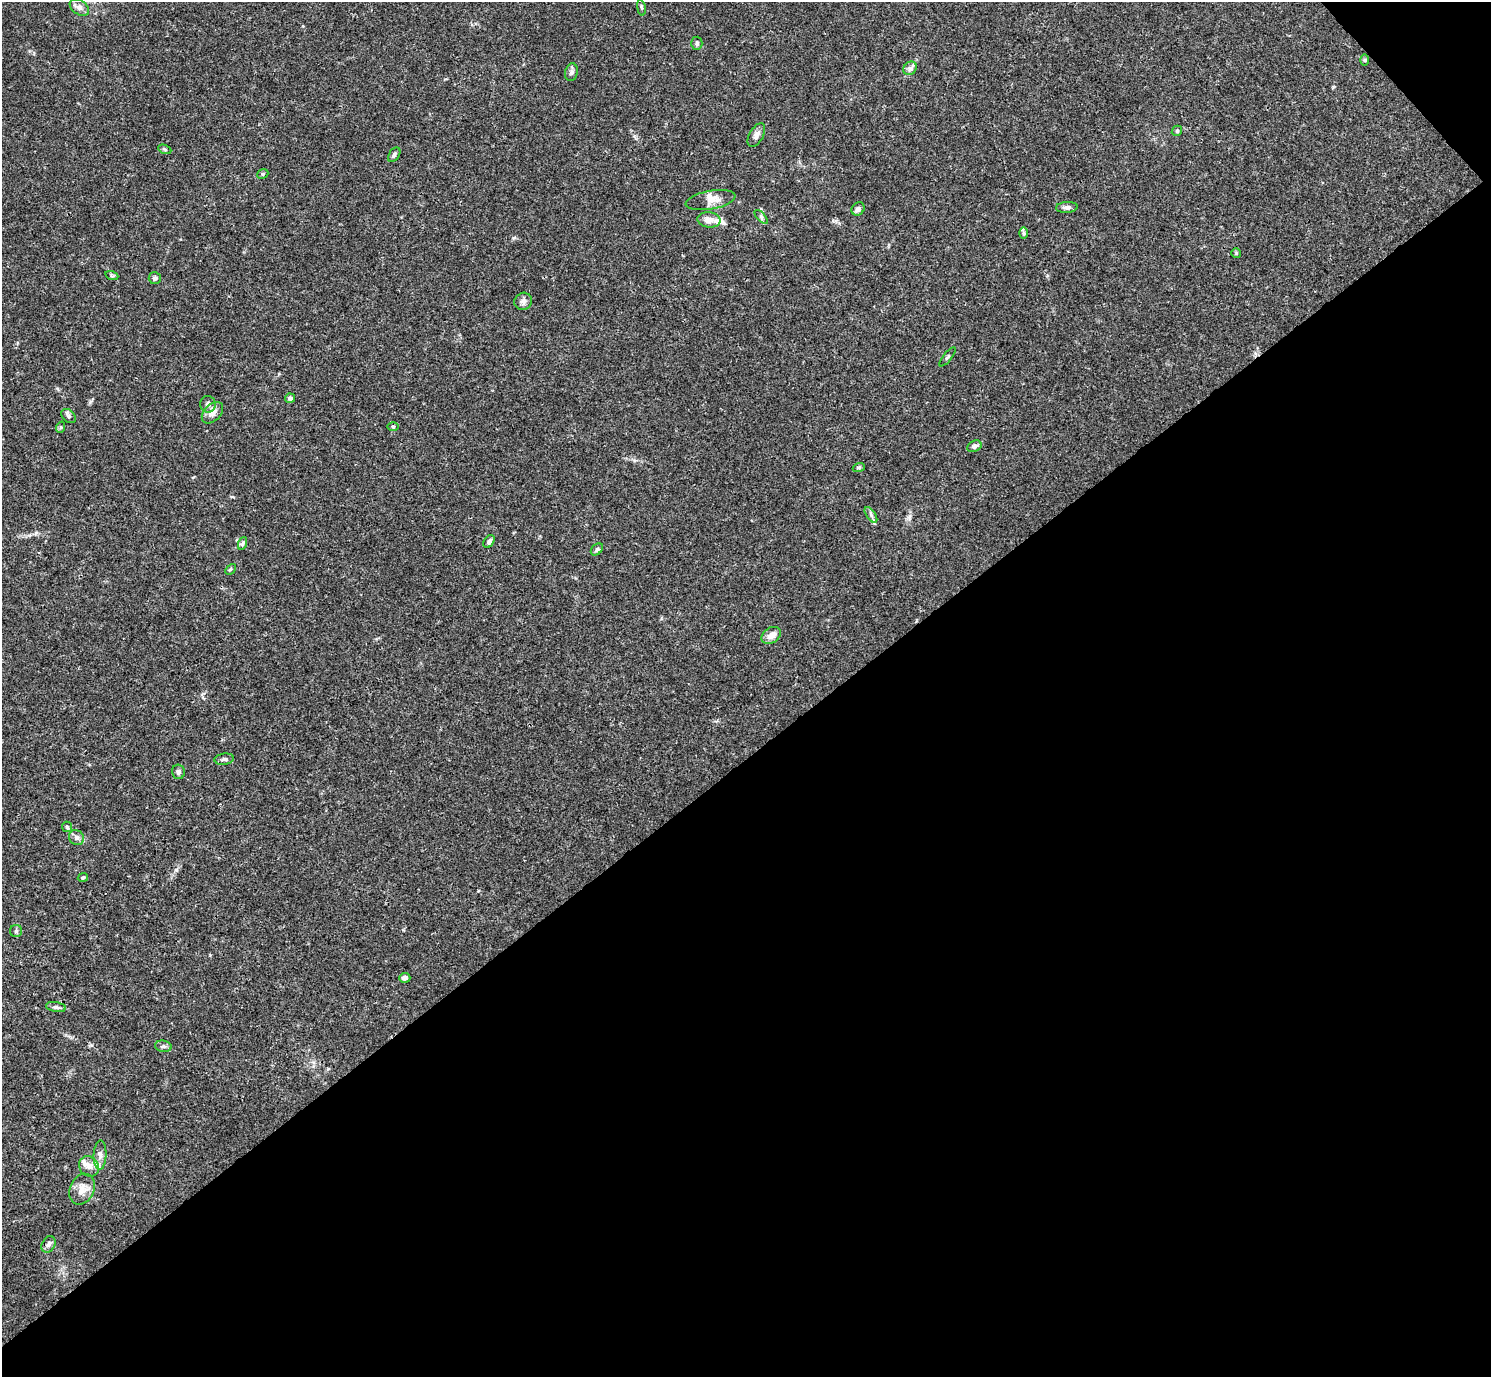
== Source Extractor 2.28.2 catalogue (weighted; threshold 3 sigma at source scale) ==
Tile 12 of 4 x 4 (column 4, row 3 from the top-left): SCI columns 4470-5958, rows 1534-2908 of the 5961 x 5958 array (HDU 1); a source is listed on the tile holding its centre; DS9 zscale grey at full resolution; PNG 1493 x 1379 px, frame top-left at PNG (2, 2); each listed source drawn as its Kron ellipse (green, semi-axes under 4 px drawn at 4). Shown black and unused: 46% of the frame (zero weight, under 3 of 4 exposures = <1% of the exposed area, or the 3 px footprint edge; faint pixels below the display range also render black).
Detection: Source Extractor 2.28.2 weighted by HDU 2 'WHT'; one run over the whole footprint, this tile lists its part. Background 0.0165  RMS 0.0021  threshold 0.00959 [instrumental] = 3 sigma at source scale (4.5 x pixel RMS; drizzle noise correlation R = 1.50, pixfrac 1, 0.05/0.05 arcsec/px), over >= 5 px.
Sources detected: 52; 3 inside a brighter listed object's ellipse — not listed separately; the other 49 listed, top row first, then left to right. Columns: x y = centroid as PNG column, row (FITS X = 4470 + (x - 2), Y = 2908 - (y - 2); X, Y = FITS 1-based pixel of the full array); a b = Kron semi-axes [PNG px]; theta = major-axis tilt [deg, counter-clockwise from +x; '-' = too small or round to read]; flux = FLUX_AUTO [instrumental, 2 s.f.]
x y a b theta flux
79 7 11 7 -33 0.96
641 8 8 4 -80 0.28
697 43 6 5 - 0.51
1365 60 6 4 90 0.26
910 68 7 6 - 0.6
571 72 9 6 78 0.55
1177 131 5 4 - 0.28
756 135 13 7 61 0.99
165 149 7 4 -21 0.31
394 155 8 5 56 0.5
263 174 6 4 22 0.32
711 200 25 9 10 2.1
1067 207 11 5 4 0.69
858 209 7 6 - 0.73
761 217 8 3 -46 0.36
709 220 11 7 -7 1.5
1024 233 6 4 -89 0.32
1236 253 5 5 - 0.24
112 276 7 4 -18 0.31
155 278 6 6 - 0.49
523 301 9 8 - 0.81
948 357 11 3 51 0.31
290 398 5 4 - 0.47
208 404 8 7 - 0.73
212 413 12 8 45 1.5
69 416 8 6 -46 0.56
393 426 6 4 0 0.24
61 427 6 3 71 0.24
974 446 7 5 26 0.57
859 467 6 4 19 0.31
871 515 9 4 -55 0.58
489 541 7 5 57 0.6
243 543 6 4 71 0.39
597 549 7 5 42 0.49
230 569 6 4 45 0.27
771 635 10 7 35 1.5
224 759 9 5 8 0.52
178 772 7 6 - 0.56
67 827 5 5 - 0.31
76 837 8 7 - 0.74
83 878 5 4 - 0.31
16 931 6 6 - 0.37
405 978 5 5 - 0.66
56 1007 10 5 -9 0.53
163 1046 8 5 -8 0.59
100 1155 15 6 88 1.1
89 1166 11 9 -50 1.4
82 1189 16 12 66 2.3
49 1244 9 6 59 0.68